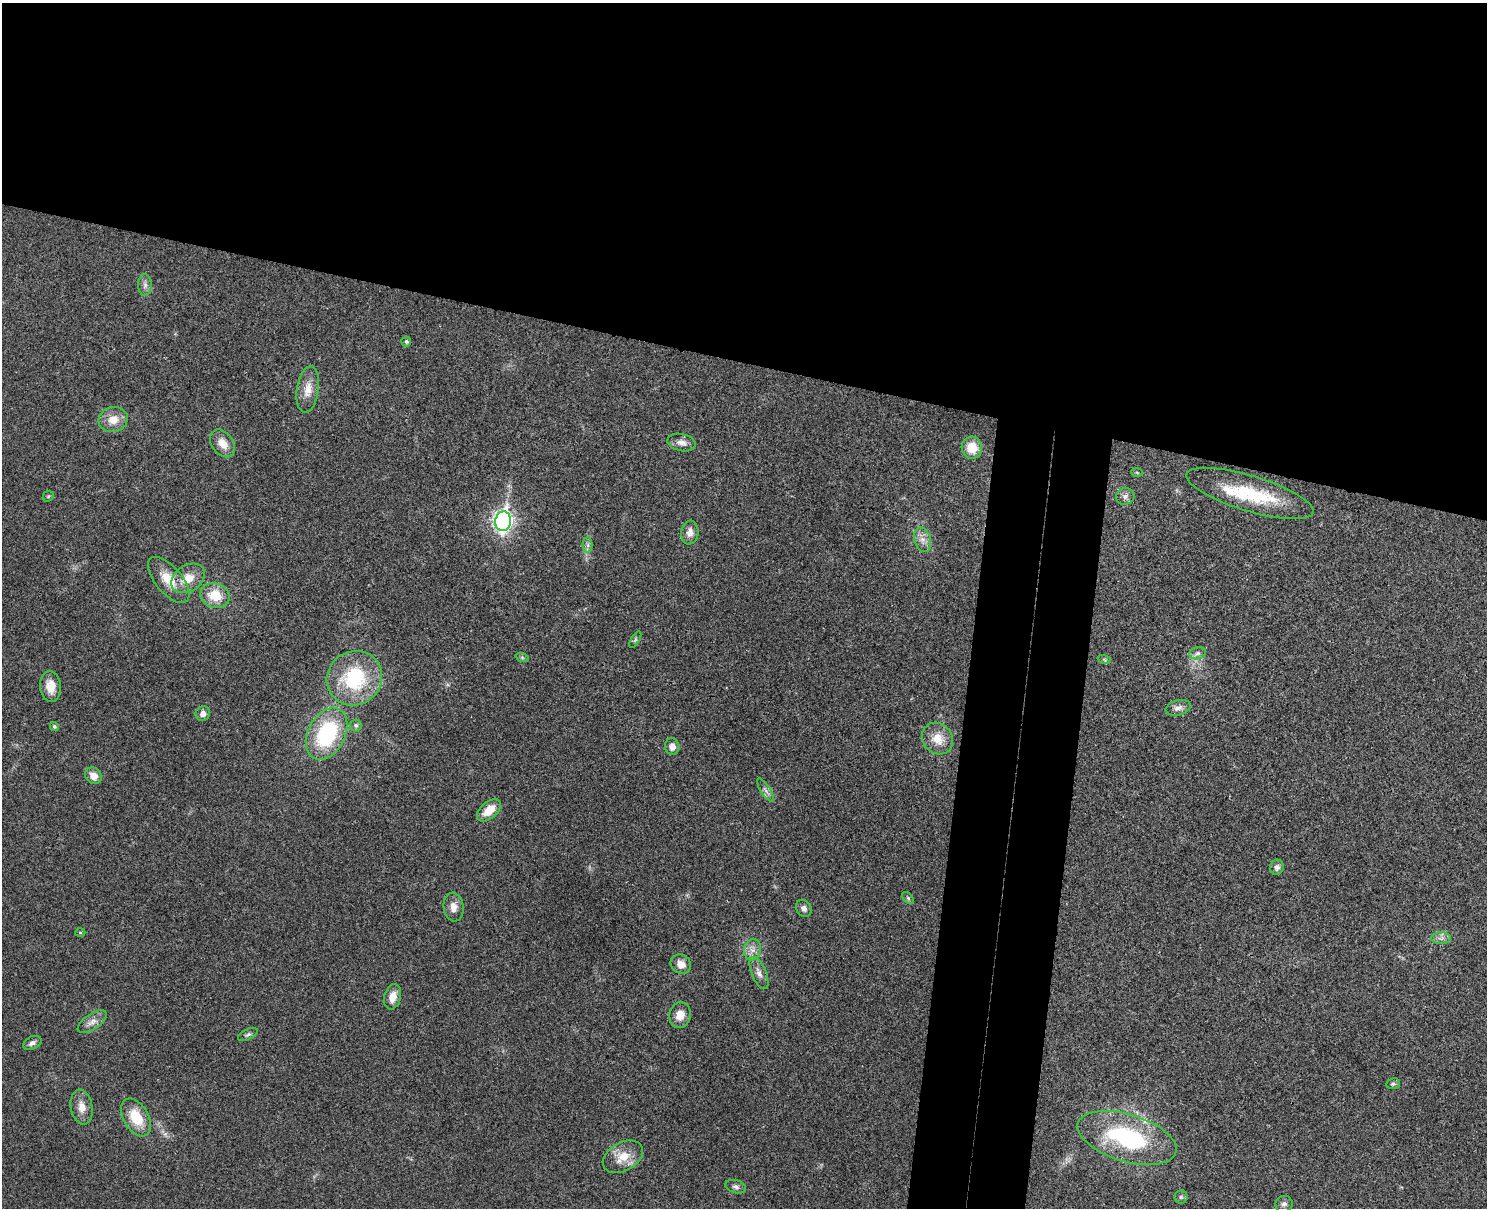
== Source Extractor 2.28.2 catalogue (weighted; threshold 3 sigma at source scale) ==
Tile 2 of 3 x 4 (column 2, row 1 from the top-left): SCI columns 1658-3142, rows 3634-4839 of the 4917 x 4852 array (HDU 1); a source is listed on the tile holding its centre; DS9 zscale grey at full resolution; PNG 1489 x 1210 px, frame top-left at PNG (2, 3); each listed source drawn as its Kron ellipse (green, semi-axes under 4 px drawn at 4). Shown black and unused: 35% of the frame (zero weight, under 3 of 4 exposures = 6% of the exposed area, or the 3 px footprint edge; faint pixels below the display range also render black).
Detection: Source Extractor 2.28.2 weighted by HDU 2 'WHT'; one run over the whole footprint, this tile lists its part. Background 0.0314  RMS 0.0048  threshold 0.0215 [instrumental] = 3 sigma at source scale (4.5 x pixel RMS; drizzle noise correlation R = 1.50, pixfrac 1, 0.05/0.05 arcsec/px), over >= 5 px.
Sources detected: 59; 3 inside a brighter listed object's ellipse — not listed separately; the other 56 listed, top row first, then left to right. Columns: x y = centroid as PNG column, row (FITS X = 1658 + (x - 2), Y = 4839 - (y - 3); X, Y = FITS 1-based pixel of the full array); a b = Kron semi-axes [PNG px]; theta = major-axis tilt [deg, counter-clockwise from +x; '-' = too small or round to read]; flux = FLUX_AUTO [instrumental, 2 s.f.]
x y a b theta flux
145 285 11 6 90 2
406 342 5 5 - 0.93
308 390 23 11 81 6.8
113 420 14 12 16 6.6
223 443 15 10 -53 6.3
681 443 14 8 -12 3.2
972 448 11 10 - 9.3
1137 472 6 4 -3 0.5
1250 493 66 17 -17 31
48 496 6 5 - 0.65
1125 496 9 8 - 2
503 521 10 8 82 200
690 532 12 8 82 3.6
922 540 13 8 -73 3.6
588 545 7 5 -90 1.4
188 578 18 13 33 8.4
169 580 28 13 -50 11
215 595 15 12 -20 12
635 640 9 4 60 0.87
1198 653 8 6 16 1.6
522 657 7 4 -20 0.71
1104 659 7 4 -20 0.75
354 678 28 26 39 38
51 686 15 10 -83 6
1178 708 13 7 14 2.6
203 714 7 7 - 2.4
356 725 6 6 - 1.3
54 726 4 4 - 1.1
327 734 28 18 63 47
938 739 17 14 -46 8.2
672 747 8 7 - 3.2
93 776 9 7 -45 4.3
765 790 14 5 -57 1.9
489 810 14 8 41 8.5
1277 867 7 7 - 2
908 898 7 4 -46 0.83
453 907 14 10 -85 4.1
804 908 9 7 -55 2.1
80 933 5 3 - 0.46
1441 938 10 6 0 2
752 950 11 8 79 3.3
681 964 11 9 -33 4
759 973 17 7 -67 3.3
393 997 13 8 76 5.2
680 1015 13 10 77 5.5
92 1022 17 7 34 3.4
248 1034 10 5 26 1.2
32 1043 10 6 26 1.7
1393 1084 7 5 11 1.1
82 1107 17 11 -79 5.1
136 1117 20 12 -61 14
1127 1138 51 23 -17 57
623 1157 22 14 29 9.4
736 1187 10 6 -16 1.6
1181 1197 6 6 - 0.95
1284 1204 9 8 - 1.7